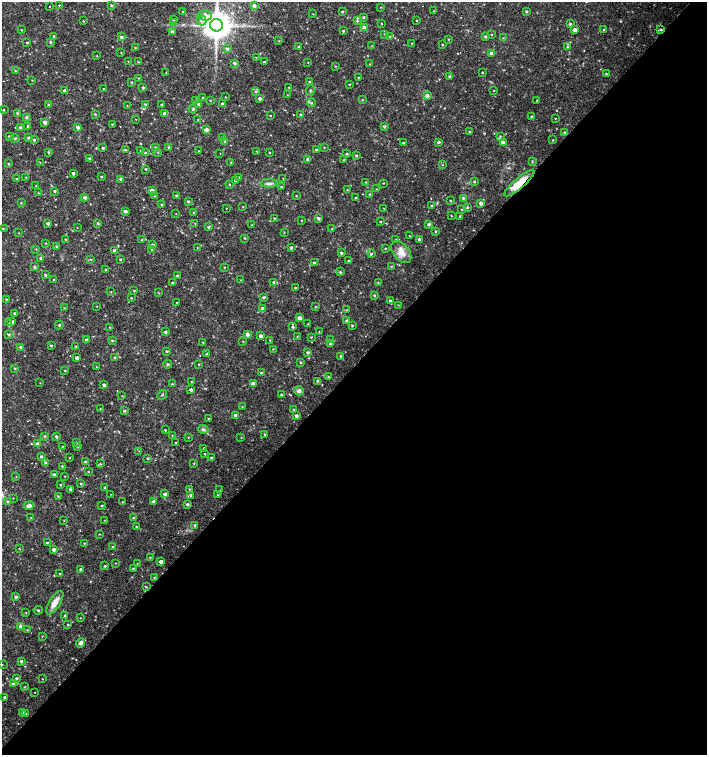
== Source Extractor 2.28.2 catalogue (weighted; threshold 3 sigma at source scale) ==
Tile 12 of 4 x 4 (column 4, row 3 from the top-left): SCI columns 4454-5863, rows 1507-3012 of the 6025 x 6031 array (HDU 1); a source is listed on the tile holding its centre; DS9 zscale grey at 2 x 2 block average (1 PNG px = mean of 2 x 2 image px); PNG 709 x 757 px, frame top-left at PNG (2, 2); each listed source drawn as its Kron ellipse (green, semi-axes under 4 px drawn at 4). Shown black and unused: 52% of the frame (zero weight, under 2 of 3 exposures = <1% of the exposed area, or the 3 px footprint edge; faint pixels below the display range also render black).
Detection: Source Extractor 2.28.2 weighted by HDU 2 'WHT'; one run over the whole footprint, this tile lists its part. Background 0.0181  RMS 0.0033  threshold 0.0151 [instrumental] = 3 sigma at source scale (4.5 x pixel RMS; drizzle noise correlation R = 1.50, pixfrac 1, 0.0396/0.0396 arcsec/px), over >= 5 px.
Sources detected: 412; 1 coinciding with a brighter row at this scale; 2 inside a brighter listed object's ellipse — not listed separately; the other 409 listed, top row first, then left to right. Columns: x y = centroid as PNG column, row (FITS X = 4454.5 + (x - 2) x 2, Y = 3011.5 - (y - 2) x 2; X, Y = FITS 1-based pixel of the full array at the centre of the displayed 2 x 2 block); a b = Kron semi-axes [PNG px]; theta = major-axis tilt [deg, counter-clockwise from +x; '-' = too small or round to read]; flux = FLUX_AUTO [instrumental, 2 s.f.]
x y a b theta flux
59 5 2 2 - 2.1
112 5 3 3 - 0.86
254 6 3 3 - 2.5
49 7 2 2 - 0.87
381 7 2 2 - 0.39
342 11 3 2 - 0.71
434 11 2 2 - 0.4
526 11 2 2 - 1.1
183 12 3 2 - 0.64
313 14 3 2 - 0.34
205 15 7 5 -5 3.9
364 17 3 2 - 0.83
174 20 3 3 - 0.66
202 20 5 4 - 2.7
83 21 3 2 - 0.44
357 21 3 3 - 0.83
417 21 2 2 - 0.48
174 23 3 3 - 0.6
381 24 2 2 - 0.52
570 24 3 3 - 1.3
216 25 6 6 - 1500
364 27 3 3 - 3.8
661 29 3 2 - 1.2
21 30 3 2 - 0.47
575 30 3 3 - 4.6
604 30 2 2 - 0.88
343 31 2 2 - 0.83
172 32 3 3 - 2.4
385 34 3 2 - 0.6
492 35 3 2 - 0.4
54 36 2 2 - 0.72
485 36 3 2 - 1
121 37 3 3 - 1.3
390 37 3 2 - 0.57
503 38 2 2 - 0.39
449 39 2 2 - 0.48
279 41 2 2 - 0.46
27 42 2 2 - 0.76
50 42 3 3 - 0.88
412 43 2 2 - 0.41
443 45 2 2 - 0.63
372 46 3 2 - 0.42
299 47 3 2 - 0.92
568 47 3 3 - 1.5
135 48 2 2 - 0.44
227 49 3 3 - 1.6
121 53 3 2 - 0.39
491 53 3 2 - 2.7
97 56 2 2 - 0.34
256 57 2 2 - 0.41
128 61 2 2 - 0.32
138 62 3 2 - 0.56
264 62 2 2 - 0.88
308 62 2 2 - 0.36
235 63 3 3 - 1.5
369 64 2 2 - 0.24
336 66 3 2 - 0.45
15 71 3 2 - 0.5
166 73 2 2 - 0.38
482 73 3 2 - 0.52
606 74 3 2 - 0.6
450 76 3 3 - 1.1
139 78 3 2 - 0.37
358 78 2 2 - 0.46
32 80 2 2 - 0.38
132 82 3 2 - 0.7
309 82 2 2 - 0.67
349 84 2 2 - 0.54
289 87 3 2 - 0.51
143 88 3 2 - 1.4
104 89 2 2 - 0.39
310 90 5 2 - 0.74
494 90 3 2 - 0.48
65 91 3 3 - 2.6
256 91 3 3 - 0.9
287 95 2 2 - 0.36
427 96 3 3 - 3.4
225 97 3 2 - 0.3
203 98 3 2 - 0.61
260 98 2 2 - 2
363 100 3 2 - 0.43
537 100 3 2 - 0.47
196 101 3 3 - 0.87
210 101 3 2 - 0.41
311 103 4 3 - 0.81
162 104 2 2 - 0.97
199 104 3 3 - 1.5
223 104 3 2 - 1.8
49 105 3 2 - 1.9
127 105 2 2 - 0.34
145 105 2 2 - 0.76
193 109 4 3 - 0.95
3 110 2 2 - 0.58
17 113 2 2 - 0.82
165 113 4 3 - 2.9
95 114 3 2 - 0.61
301 114 2 2 - 0.74
270 116 2 2 - 0.54
532 116 3 2 - 1.1
26 117 3 3 - 1.3
555 118 2 2 - 0.34
136 119 2 2 - 0.28
198 120 2 2 - 0.3
45 122 3 2 - 2.3
112 124 2 2 - 0.53
28 126 2 2 - 1.4
384 126 3 3 - 1.5
20 127 3 2 - 0.88
78 127 4 2 - 2.4
206 130 3 3 - 3.9
470 132 2 2 - 0.6
564 132 2 2 - 0.79
9 136 2 2 - 1.2
500 136 3 2 - 0.64
29 138 3 3 - 1.2
223 138 4 3 - 1.1
15 139 4 3 - 1.2
34 140 3 3 - 0.86
553 140 2 2 - 0.45
225 141 3 3 - 0.72
439 142 3 2 - 1.7
503 142 3 3 - 3.9
403 143 3 2 - 0.57
155 147 2 2 - 0.39
169 147 3 2 - 0.88
324 147 2 2 - 0.41
103 148 2 2 - 0.88
125 150 3 2 - 0.53
316 150 2 2 - 1.2
141 151 2 2 - 0.52
199 151 2 2 - 0.28
256 151 3 2 - 0.34
48 152 3 2 - 0.77
269 152 2 2 - 0.42
145 153 3 2 - 0.93
158 153 3 2 - 0.37
220 153 2 2 - 0.24
347 154 3 2 - 0.85
356 156 3 2 - 1
89 158 3 2 - 0.88
308 160 3 3 - 2.4
344 160 3 2 - 0.54
532 161 3 2 - 0.62
40 162 2 2 - 0.26
231 162 3 2 - 0.51
8 164 3 2 - 0.59
443 165 3 2 - 0.4
146 169 2 2 - 0.65
73 173 3 2 - 1.5
26 177 2 2 - 0.3
101 177 3 2 - 0.58
238 178 3 2 - 1.1
283 178 2 2 - 0.33
16 179 2 2 - 0.45
121 179 3 3 - 1.4
236 180 3 3 - 2.3
475 181 3 2 - 0.75
366 182 2 2 - 0.37
269 183 8 4 -1 2.3
383 183 2 2 - 0.43
519 183 19 5 41 16
229 184 3 2 - 0.46
36 186 3 2 - 0.44
281 187 3 2 - 0.62
377 189 3 2 - 0.51
347 190 2 2 - 0.37
55 191 3 2 - 0.97
152 191 3 3 - 3.6
38 193 2 2 - 0.39
370 194 3 3 - 0.76
155 196 2 2 - 0.44
177 196 2 2 - 1.3
296 196 2 2 - 0.46
85 197 3 3 - 1.6
356 198 2 2 - 0.6
463 198 3 2 - 1.1
451 200 2 2 - 0.72
188 202 3 2 - 1.4
21 203 3 2 - 0.5
481 203 3 3 - 2.6
162 204 2 2 - 0.5
432 206 3 2 - 1.2
243 207 2 2 - 0.48
468 207 2 2 - 1.2
226 208 2 2 - 0.32
384 208 3 2 - 0.45
462 210 2 2 - 0.48
125 211 3 2 - 1.6
193 213 3 2 - 0.33
176 214 2 2 - 0.35
451 216 2 2 - 0.38
460 216 2 2 - 0.68
274 218 2 2 - 0.51
319 218 3 3 - 1.5
301 221 2 2 - 0.38
380 222 2 2 - 0.63
48 223 3 3 - 1.7
195 223 2 2 - 0.37
98 224 3 2 - 0.72
429 224 3 2 - 1.7
252 225 3 2 - 0.53
208 227 3 3 - 1
3 228 3 2 - 0.46
77 228 2 2 - 0.27
332 229 3 2 - 0.51
436 231 2 2 - 0.95
284 232 2 2 - 0.32
19 233 2 2 - 0.29
410 236 2 2 - 0.44
245 238 3 3 - 0.61
65 239 2 2 - 0.41
419 239 3 3 - 1.3
142 240 3 2 - 0.49
396 240 3 3 - 0.8
46 243 2 2 - 0.54
152 245 3 2 - 1.6
56 246 3 2 - 0.59
197 247 2 2 - 0.29
291 247 3 3 - 0.92
36 249 3 2 - 0.49
385 249 2 2 - 0.44
152 250 3 2 - 0.59
115 251 3 3 - 4
401 252 13 7 -50 6.8
341 253 3 2 - 1.5
371 254 3 2 - 1.1
40 258 3 3 - 0.92
91 259 3 2 - 0.43
120 259 2 2 - 0.69
349 260 3 2 - 0.62
314 263 3 2 - 0.99
391 266 2 2 - 0.4
34 267 3 2 - 1
224 267 2 2 - 0.41
106 270 2 2 - 0.71
340 272 3 2 - 0.97
45 275 2 2 - 0.89
177 276 3 3 - 0.84
54 280 2 2 - 0.72
241 280 2 2 - 0.39
274 282 2 2 - 2.3
172 283 2 2 - 1.1
378 283 2 2 - 0.38
295 288 2 2 - 0.88
134 291 3 2 - 0.55
111 292 3 2 - 0.3
158 293 2 2 - 0.4
374 295 3 3 - 0.96
264 297 3 2 - 1.2
131 298 2 2 - 0.51
6 299 2 2 - 0.53
390 300 3 2 - 1.1
177 302 2 2 - 0.35
398 305 2 2 - 0.33
96 306 2 2 - 0.37
315 307 4 2 - 0.41
64 308 2 2 - 0.39
262 309 4 3 - 3.2
347 310 2 2 - 0.4
14 313 3 2 - 0.74
299 318 3 3 - 3.5
347 321 4 3 - 0.95
12 322 4 3 - 1.4
9 323 3 2 - 0.67
308 324 2 2 - 0.48
59 325 4 2 - 0.64
352 326 3 2 - 0.81
110 327 2 2 - 0.51
293 327 3 2 - 1.1
165 332 3 2 - 1.5
319 332 2 2 - 0.31
8 334 3 2 - 1.1
247 334 3 3 - 2.7
261 336 3 2 - 3.2
297 337 2 2 - 0.3
311 337 2 2 - 0.64
86 340 3 3 - 1.3
112 340 3 3 - 0.72
270 340 2 2 - 0.57
330 340 3 2 - 0.38
243 341 2 2 - 0.39
203 342 3 2 - 0.51
330 344 3 2 - 1.2
51 345 2 2 - 0.78
76 346 3 2 - 0.44
21 347 3 2 - 1.9
273 349 2 2 - 0.47
167 351 2 2 - 1
308 352 3 2 - 1.3
207 354 3 2 - 0.55
341 356 3 2 - 0.8
115 357 2 2 - 0.7
77 358 3 2 - 2.9
301 362 2 2 - 0.73
168 364 4 3 - 0.93
199 364 2 2 - 0.46
96 367 3 2 - 0.4
15 368 3 2 - 0.66
65 371 3 2 - 0.55
261 373 3 3 - 0.81
328 377 3 2 - 0.57
317 381 2 2 - 0.73
192 382 2 2 - 0.44
40 383 2 2 - 0.27
253 383 3 3 - 5.1
172 384 2 2 - 0.59
104 385 2 2 - 2
191 390 3 2 - 2
299 391 5 4 - 2.4
162 395 5 2 - 0.54
281 395 2 2 - 0.77
122 396 2 2 - 0.39
242 407 3 2 - 0.33
100 409 2 2 - 0.39
294 409 3 2 - 0.5
124 411 3 2 - 1.1
236 415 3 3 - 2.5
296 416 2 2 - 2.5
209 419 2 2 - 1
203 429 5 4 - 1.7
165 430 2 2 - 0.6
265 434 3 2 - 0.63
172 435 2 2 - 0.33
45 436 3 3 - 1
56 437 3 3 - 1.4
188 437 2 2 - 0.43
241 438 2 2 - 0.35
77 442 3 3 - 0.68
176 442 2 2 - 0.38
37 444 3 3 - 3.2
62 446 2 2 - 0.29
77 446 3 3 - 1.2
204 448 3 2 - 0.57
139 451 2 2 - 0.29
204 454 3 2 - 0.52
41 456 3 2 - 1.2
70 457 2 2 - 0.34
148 458 2 2 - 0.74
212 458 3 2 - 1.5
45 462 3 3 - 0.7
85 462 3 2 - 1
194 463 3 2 - 0.52
100 464 3 2 - 0.63
62 466 3 2 - 0.66
88 472 3 2 - 0.36
54 474 2 2 - 1.5
65 476 2 2 - 0.36
16 477 2 2 - 0.31
81 484 2 2 - 0.72
60 485 2 2 - 0.58
105 487 2 2 - 0.95
70 489 3 3 - 1.3
189 489 3 2 - 0.66
220 490 2 2 - 0.32
111 494 2 2 - 0.25
165 494 3 2 - 2.6
191 495 3 2 - 1
218 495 2 2 - 0.41
58 496 2 2 - 0.55
13 498 2 2 - 0.34
8 502 3 3 - 1.5
123 502 2 2 - 0.49
153 502 3 3 - 3.1
188 504 3 2 - 1.4
29 505 5 3 - 3.1
102 506 3 2 - 0.78
31 517 2 2 - 0.38
133 518 3 2 - 0.9
64 520 2 2 - 0.49
104 520 2 2 - 0.36
195 525 3 3 - 1.2
137 527 3 2 - 0.83
99 534 3 2 - 0.38
48 543 3 3 - 1.7
84 543 2 2 - 0.44
113 547 3 3 - 0.89
19 549 2 2 - 0.43
54 549 3 2 - 2.7
150 557 3 2 - 0.37
161 562 3 2 - 3.3
116 563 2 2 - 0.34
137 563 2 2 - 0.29
105 566 3 2 - 0.84
133 568 2 2 - 0.73
81 569 3 2 - 1.9
60 573 2 2 - 0.32
154 577 3 2 - 0.49
146 587 3 2 - 0.52
16 597 2 2 - 1.5
55 603 13 5 58 7.8
38 610 4 2 - 0.81
26 613 2 2 - 0.38
65 616 2 2 - 1.2
81 618 2 2 - 0.26
68 625 3 2 - 0.72
21 626 3 3 - 3.6
27 630 2 2 - 0.42
42 636 3 2 - 0.33
81 643 5 3 - 3.3
21 661 3 2 - 1.3
2 664 2 2 - 0.39
17 678 3 2 - 1
42 679 2 2 - 0.35
13 684 3 3 - 3.7
24 687 3 2 - 0.47
34 692 2 2 - 0.32
5 697 2 2 - 0.98
22 712 3 3 - 0.94
26 714 2 2 - 0.45
Overlapping masked pixels (flux is a lower limit): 2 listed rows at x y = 661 29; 519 183
Diffuse or blended objects may show on this block-average render without a row.